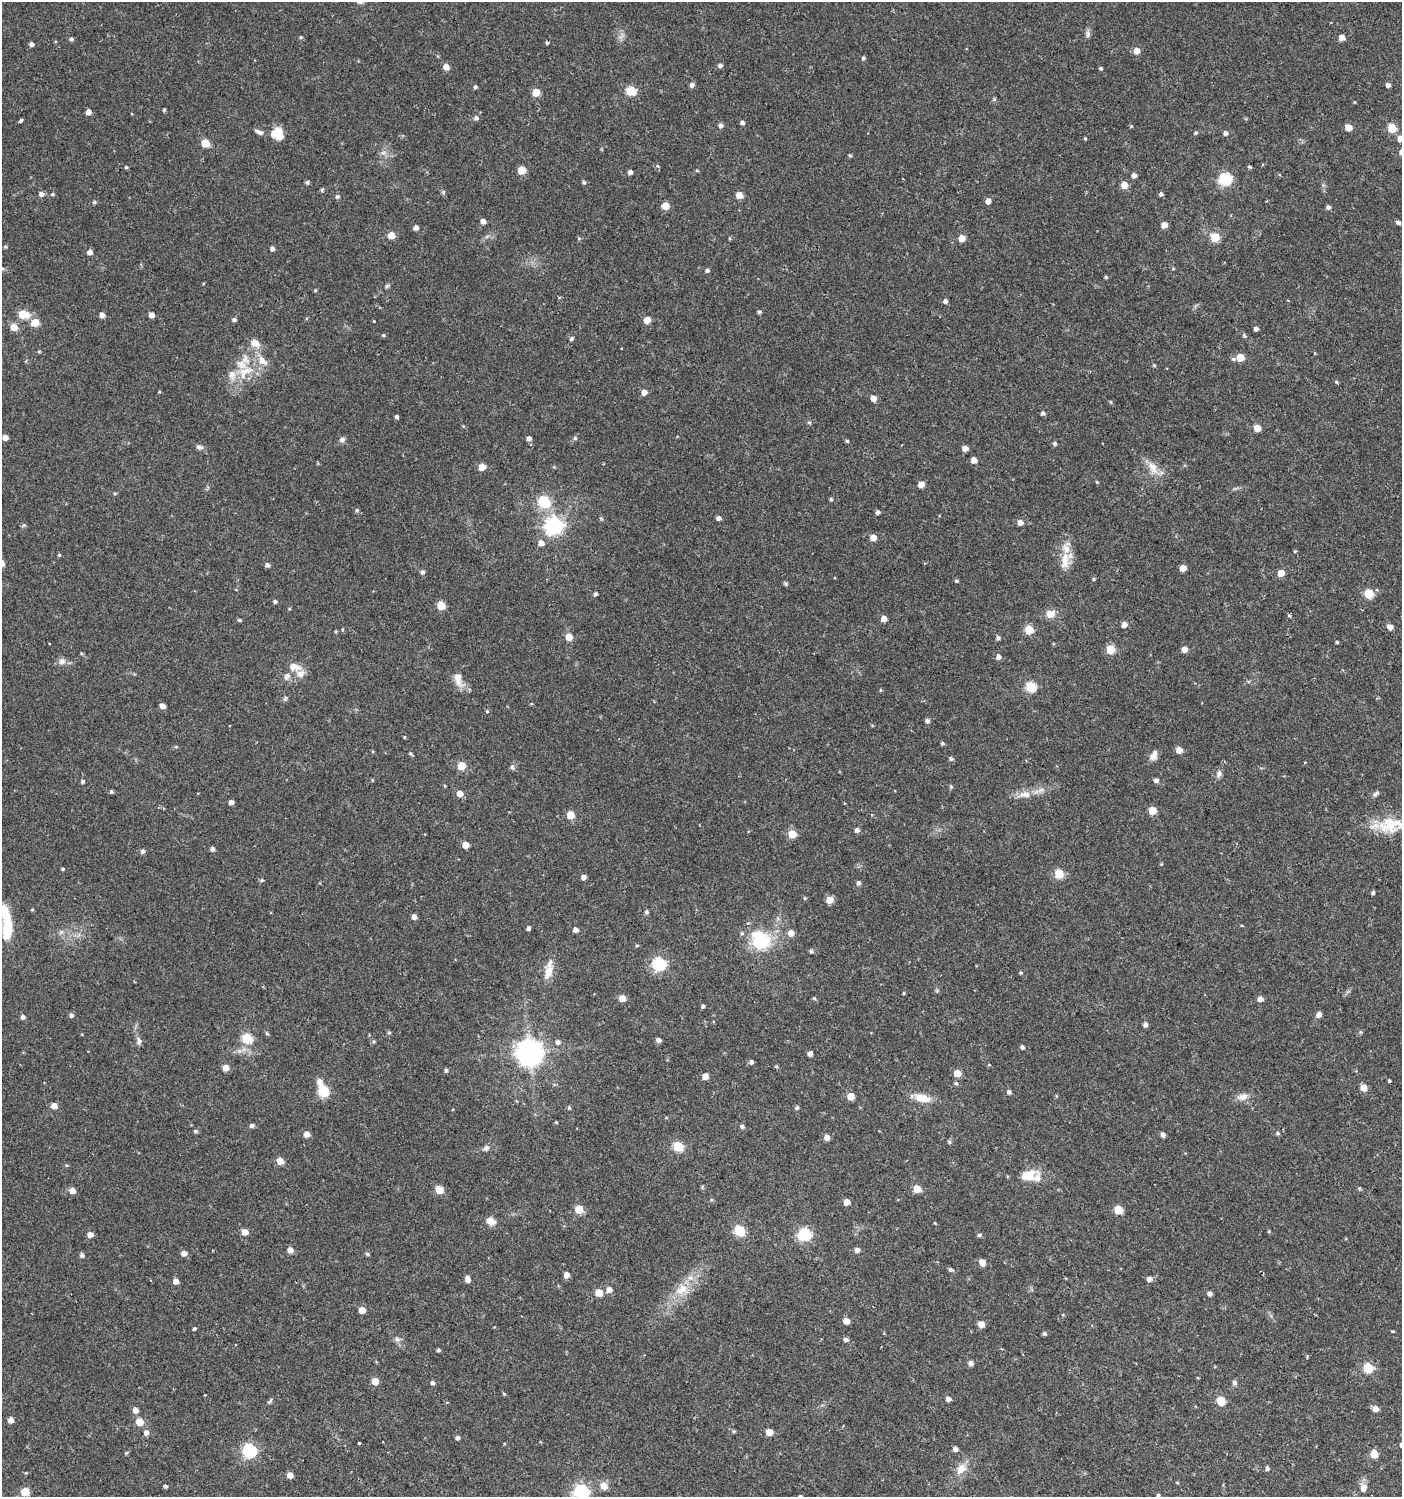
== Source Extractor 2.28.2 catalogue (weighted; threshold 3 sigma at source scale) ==
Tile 6 of 4 x 4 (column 2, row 2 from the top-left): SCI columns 1576-2975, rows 2995-4489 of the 6017 x 5984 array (HDU 1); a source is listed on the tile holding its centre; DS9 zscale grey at full resolution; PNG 1404 x 1499 px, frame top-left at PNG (2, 2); no overlay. Shown black and unused: <1% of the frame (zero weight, under 2 of 3 exposures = <1% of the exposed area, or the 3 px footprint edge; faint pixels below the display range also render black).
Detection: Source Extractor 2.28.2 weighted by HDU 2 'WHT'; one run over the whole footprint, this tile lists its part. Background 0.0285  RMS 0.0035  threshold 0.0158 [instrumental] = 3 sigma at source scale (4.5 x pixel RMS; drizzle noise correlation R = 1.50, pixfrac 1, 0.0396/0.0396 arcsec/px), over >= 5 px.
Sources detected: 352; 1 inside a brighter object's white glare — not listed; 11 inside a brighter listed object's ellipse — not listed separately; the other 340 listed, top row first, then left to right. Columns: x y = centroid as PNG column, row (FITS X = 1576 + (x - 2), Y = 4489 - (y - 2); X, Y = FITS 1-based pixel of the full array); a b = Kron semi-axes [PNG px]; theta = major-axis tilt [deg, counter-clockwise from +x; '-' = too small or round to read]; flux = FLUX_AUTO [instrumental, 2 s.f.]
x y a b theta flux
1088 34 10 6 74 1.2
301 37 5 4 - 0.41
1342 37 5 5 - 2.7
71 39 4 4 - 0.91
547 43 4 3 - 0.63
32 44 5 4 - 1.1
1136 51 5 5 - 3.5
863 58 4 4 - 0.75
720 65 5 4 - 1.1
446 67 5 5 - 3.2
1101 68 4 4 - 0.52
692 85 5 5 - 1.3
1388 85 5 4 - 1.2
475 87 4 4 - 0.72
631 91 5 5 - 17
536 92 5 5 - 8.2
994 99 6 4 -46 0.48
164 110 4 3 - 0.48
88 112 4 4 - 2.4
476 118 6 6 - 1
20 120 4 3 - 2.6
742 123 5 4 - 1.1
721 125 5 5 - 1.3
1131 126 4 4 - 0.31
1348 127 5 5 - 4.3
1392 128 5 5 - 14
259 132 11 5 -24 1.4
279 132 12 9 -70 3.1
1196 133 4 4 - 0.49
1225 133 5 5 - 1
1085 139 4 4 - 0.35
1400 139 5 5 - 2.4
205 143 5 5 - 9.4
383 153 7 4 19 0.84
850 155 4 4 - 0.42
126 167 4 4 - 0.46
1250 167 4 4 - 0.42
522 170 5 5 - 8.6
697 170 5 4 - 0.35
630 172 4 4 - 1.2
1134 175 5 4 - 1.6
1225 179 6 6 - 44
307 182 5 4 - 0.71
584 182 5 4 - 0.63
1124 185 5 5 - 4.6
322 190 6 4 68 0.5
443 192 5 5 - 0.58
41 194 6 5 - 1.3
52 194 5 4 - 0.57
1161 194 4 4 - 1.1
739 195 5 5 - 4.9
337 196 5 5 - 0.83
988 201 5 4 - 2.4
94 202 5 4 - 0.55
665 206 5 5 - 6
1328 207 4 4 - 1.1
483 221 5 4 - 1.8
1398 222 6 4 -33 0.79
1164 225 5 4 - 3.6
416 228 4 4 - 1.6
391 235 5 5 - 4.6
1215 237 5 5 - 13
962 238 5 5 - 4.6
5 247 5 4 - 0.45
272 249 4 4 - 1.2
90 252 5 4 - 2.1
1173 268 5 3 - 0.36
2 269 6 4 -21 0.59
707 270 5 4 - 0.78
1106 277 4 4 - 0.48
387 286 6 5 - 0.62
315 290 4 4 - 0.36
945 301 5 5 - 1.1
759 312 5 4 - 0.66
23 314 6 5 - 11
102 315 5 4 - 1.9
151 315 4 4 - 2.2
234 320 5 4 - 0.81
647 320 5 5 - 5.5
35 322 5 5 - 8.8
14 327 7 6 - 3.7
1256 329 4 4 - 1.3
383 335 5 4 - 0.42
1244 335 7 4 -64 0.54
571 338 5 4 - 0.8
255 343 13 10 -21 3.2
1240 357 5 5 - 8.6
1233 359 6 5 - 0.66
1154 365 4 4 - 0.42
245 371 28 15 36 10
1336 382 5 4 - 0.45
159 392 5 3 - 0.29
644 392 5 5 - 2.4
873 398 5 5 - 2.5
1110 402 4 4 - 0.43
1043 413 5 4 - 0.94
397 417 4 4 - 0.65
809 422 6 4 -19 0.43
463 426 4 3 - 0.31
1257 428 5 5 - 5.2
5 438 5 4 - 2.5
529 438 5 5 - 1.4
575 438 5 5 - 0.6
342 439 8 6 13 1.1
847 441 4 4 - 0.49
1054 443 5 4 - 0.71
199 447 9 6 -17 1.2
965 448 5 4 - 2.6
974 460 5 5 - 2.9
482 467 5 5 - 5.3
1153 468 22 10 -59 4.5
1097 482 4 3 - 0.35
921 484 5 5 - 3.5
831 499 5 4 - 0.47
544 502 6 6 - 36
357 510 5 4 - 0.54
878 512 4 4 - 1.1
718 518 4 4 - 1.3
601 519 6 4 -69 0.49
1020 522 5 5 - 2.3
24 525 6 4 15 0.7
554 526 7 7 - 130
873 537 5 4 - 4
541 543 6 5 - 2.3
1295 551 5 3 - 0.32
59 555 4 4 - 0.38
1065 560 28 11 85 6.3
267 565 5 4 - 1.1
1183 568 5 5 - 4.7
422 572 5 5 - 0.95
1281 573 5 4 - 4.9
1094 579 5 3 - 0.37
956 581 4 4 - 0.51
786 584 5 4 - 0.71
1369 593 5 5 - 15
595 594 4 4 - 0.77
275 602 4 4 - 0.77
441 606 5 5 - 9.5
289 609 4 3 - 0.35
1051 614 10 8 18 3.5
1289 615 3 3 - 0.75
884 619 5 4 - 3.1
239 620 5 4 - 0.57
1124 625 5 4 - 2.3
1390 627 6 5 - 2.4
342 629 5 3 - 0.33
1029 630 5 5 - 13
569 637 5 5 - 5.4
998 638 5 5 - 0.91
1337 642 3 3 - 0.44
1110 649 5 5 - 13
1184 649 5 5 - 2.9
81 653 5 4 - 0.37
998 657 5 5 - 1.6
62 661 9 8 - 1.7
295 667 16 9 -10 3.4
287 676 11 8 57 1.6
458 679 21 10 -71 3.7
1031 687 5 5 - 22
880 690 5 3 - 0.3
285 698 8 5 63 0.66
162 706 4 4 - 2.3
487 711 5 4 - 0.37
927 721 5 4 - 1
404 737 4 3 - 0.31
942 743 4 4 - 0.56
176 747 5 3 - 0.37
1179 750 5 5 - 3.2
410 753 5 4 - 0.5
1153 755 13 8 63 2.3
951 759 5 4 - 0.74
461 766 5 5 - 9.5
512 767 8 5 -62 0.69
1219 774 9 7 69 1.3
372 780 4 3 - 0.31
1156 780 5 5 - 1.2
82 781 4 4 - 0.76
951 787 5 4 - 0.49
1041 790 10 6 27 1.6
111 791 4 4 - 0.57
460 794 5 5 - 2.9
1025 794 18 8 0 3.5
1376 794 9 5 40 0.89
231 802 4 4 - 1.8
1152 810 5 5 - 7.1
570 815 5 5 - 8.3
1389 825 29 23 -2 12
857 830 5 5 - 1.2
792 834 5 5 - 9.6
465 845 5 5 - 4.2
212 849 4 4 - 1.3
142 851 5 4 - 0.96
62 869 4 3 - 0.43
1059 873 5 5 - 15
584 877 4 4 - 1.7
262 880 5 4 - 0.57
858 883 5 5 - 0.84
1373 893 5 4 - 0.65
805 898 4 4 - 0.37
829 900 5 5 - 4.9
32 910 4 4 - 0.34
646 912 5 4 - 0.76
414 917 5 4 - 1.9
7 919 20 13 -81 6.6
528 928 4 4 - 1
575 930 4 4 - 1.9
61 932 6 5 - 0.76
791 933 6 5 - 2.8
761 939 25 21 -41 19
637 945 5 3 - 0.37
811 951 4 4 - 0.78
659 964 6 6 - 47
548 970 28 9 78 4.6
1021 972 5 3 - 0.38
904 993 3 3 - 0.39
622 998 5 5 - 5.2
814 998 5 4 - 0.42
1260 999 5 5 - 2.3
703 1006 4 3 - 0.74
71 1015 5 4 - 1.1
1319 1015 5 4 - 2.3
22 1017 5 4 - 1
1145 1024 5 5 - 1.1
389 1032 5 4 - 0.54
1361 1032 6 4 -90 0.41
267 1033 5 4 - 0.53
247 1038 5 5 - 23
658 1040 5 4 - 1.3
139 1041 11 5 -82 1.2
374 1042 5 5 - 0.53
558 1042 6 6 - 1.1
1022 1047 5 4 - 0.81
530 1053 8 8 - 390
810 1054 4 4 - 1.6
751 1062 5 4 - 0.96
776 1066 5 4 - 0.42
225 1068 5 4 - 4.7
446 1070 5 5 - 0.72
957 1073 5 5 - 4.9
705 1076 5 5 - 4.2
1389 1081 3 3 - 1.4
320 1082 9 7 -66 1.9
956 1083 5 4 - 0.63
1364 1088 5 5 - 4.3
323 1091 7 6 - 16
1009 1092 5 4 - 0.91
851 1096 5 5 - 5.6
1243 1097 15 9 18 2.6
922 1098 19 9 -14 5.6
54 1106 5 5 - 3
569 1108 5 4 - 0.52
797 1108 5 5 - 0.71
556 1122 4 3 - 0.36
252 1125 5 4 - 1.1
742 1126 5 4 - 0.95
195 1131 5 4 - 0.64
1277 1133 6 5 - 0.62
306 1134 5 5 - 3
1163 1134 6 5 - 1
827 1137 5 5 - 2.6
949 1142 6 5 - 0.51
678 1146 5 5 - 21
486 1148 8 7 - 1.1
280 1161 5 5 - 5.3
1028 1176 21 12 15 6.9
1359 1188 5 5 - 0.44
917 1189 5 5 - 6.8
439 1190 5 5 - 8.7
72 1191 5 5 - 3
711 1199 5 3 - 0.39
847 1202 5 4 - 4.1
579 1209 5 5 - 10
1118 1210 5 5 - 11
491 1221 10 8 -24 3
935 1223 4 3 - 0.27
739 1231 5 5 - 25
1269 1231 4 4 - 0.34
245 1232 5 5 - 3.6
804 1234 6 6 - 45
90 1235 5 4 - 3
979 1235 5 4 - 0.71
290 1250 5 5 - 2.6
857 1250 5 4 - 1.7
184 1253 5 5 - 2.1
367 1254 5 4 - 0.53
82 1255 5 5 - 0.95
982 1262 5 5 - 3.4
950 1270 5 5 - 0.79
567 1275 5 4 - 2.8
468 1279 7 5 -77 1.6
1149 1279 6 5 - 1.5
176 1281 4 4 - 2.7
682 1289 20 13 41 6.7
609 1290 5 5 - 2.8
599 1293 5 5 - 6.3
1210 1293 4 4 - 1.2
362 1310 5 5 - 5
846 1321 5 4 - 3.3
981 1324 6 5 - 3.1
194 1329 4 3 - 0.59
1393 1331 3 3 - 0.59
1044 1333 5 4 - 0.66
397 1339 9 5 -20 1.1
846 1339 5 4 - 1.3
235 1345 3 3 - 0.57
438 1350 4 4 - 0.62
971 1363 5 5 - 1.8
1368 1368 5 5 - 20
375 1381 5 5 - 4.6
432 1383 5 4 - 0.96
1234 1383 7 6 - 0.9
504 1394 4 4 - 0.37
205 1395 3 2 - 0.43
948 1399 5 4 - 1.6
270 1401 9 4 46 0.61
1221 1401 5 5 - 13
1375 1409 5 5 - 2.6
135 1410 5 5 - 2.8
11 1420 5 5 - 2.3
139 1422 5 5 - 6.6
734 1431 6 4 -21 0.54
769 1432 5 5 - 5
146 1433 5 5 - 1.7
457 1438 4 4 - 0.99
359 1443 3 3 - 2.2
955 1449 5 4 - 1.7
249 1451 6 6 - 57
126 1453 4 4 - 0.46
1374 1454 5 5 - 8.9
961 1469 17 11 45 4.1
1267 1469 5 4 - 0.86
26 1473 5 3 - 0.33
290 1475 5 5 - 2.8
1177 1483 5 3 - 0.31
165 1486 4 4 - 0.7
604 1486 9 8 - 2.9
1363 1488 8 7 - 2.4
25 1492 5 5 - 11
581 1492 6 6 - 80
1158 1495 4 3 - 0.53
Isophote crosses this tile's border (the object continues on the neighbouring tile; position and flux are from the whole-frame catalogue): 3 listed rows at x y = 1400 139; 2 269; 581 1492